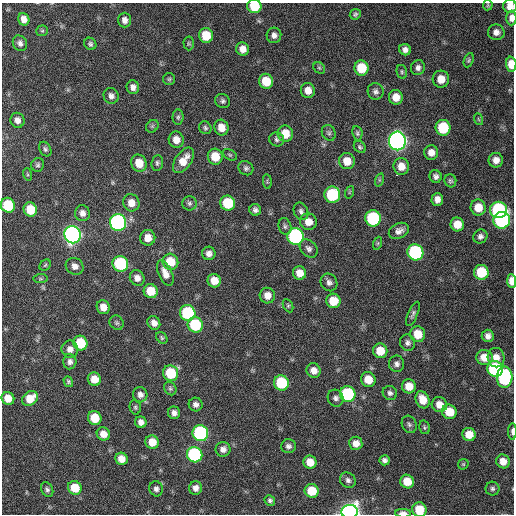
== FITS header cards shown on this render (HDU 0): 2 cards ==
NAXIS1  =                  512 / Axis length
NAXIS2  =                  512 / Axis length

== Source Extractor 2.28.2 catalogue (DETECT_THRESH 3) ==
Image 512 x 512 px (HDU 0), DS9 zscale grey, 1 PNG px = 1 image px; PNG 516 x 516 px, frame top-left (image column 1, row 512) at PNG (2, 3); each listed source drawn as its Kron ellipse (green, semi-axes under 4 px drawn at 4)
Background 110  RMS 11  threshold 32.4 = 3 sigma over >= 5 px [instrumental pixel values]
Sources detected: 175; all 175 listed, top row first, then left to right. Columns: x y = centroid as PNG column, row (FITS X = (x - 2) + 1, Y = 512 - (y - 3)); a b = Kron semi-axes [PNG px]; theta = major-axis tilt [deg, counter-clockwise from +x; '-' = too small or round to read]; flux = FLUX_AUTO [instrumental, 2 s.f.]
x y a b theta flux
488 5 5 5 - 940
254 6 7 7 - 23000
510 6 7 6 - 6000
355 14 6 5 - 1400
511 18 7 5 -90 4100
24 19 6 5 - 5000
125 20 7 6 - 3900
42 31 6 5 - 1200
496 32 8 8 - 4000
206 35 7 7 - 17000
274 35 7 7 - 3300
20 43 8 7 - 2800
189 43 7 5 -88 1100
90 44 6 5 - 1700
243 49 7 6 - 5100
405 50 6 5 - 3200
469 60 7 4 67 1200
511 64 7 5 -88 9900
319 68 6 5 - 1100
361 68 7 7 - 21000
418 68 7 7 - 2900
402 72 7 5 -77 1200
169 79 6 6 - 1300
441 79 8 8 - 9300
266 81 7 7 - 15000
133 87 7 6 - 3600
308 90 7 7 - 6400
376 91 8 8 - 2600
111 96 8 7 - 3300
396 97 7 7 - 8300
223 101 8 6 -26 2000
178 117 7 5 88 1500
478 119 6 3 -70 900
17 120 7 7 - 3900
152 126 7 5 45 1300
205 128 7 6 - 1600
221 128 8 7 - 8200
443 128 8 7 - 35000
329 133 8 6 -65 1800
357 133 7 5 -82 1400
285 134 8 7 - 13000
277 139 7 7 - 1900
176 140 8 7 - 6500
397 141 9 8 - 450000
360 147 7 5 -39 1400
45 149 8 5 -62 1700
431 152 7 7 - 5300
230 155 7 5 -30 1200
215 157 8 7 - 14000
184 160 14 8 55 10000
496 160 7 7 - 5200
347 161 8 7 - 9900
139 163 9 7 -65 12000
157 163 8 6 85 1700
38 165 7 6 - 1600
401 166 8 7 - 7900
246 168 8 6 -39 2000
27 174 6 4 -71 1000
436 176 6 6 - 2500
379 180 7 4 72 1100
450 181 6 6 - 1500
267 182 7 3 -85 720
350 192 6 4 70 880
332 195 8 8 - 49000
437 199 6 6 - 4400
131 203 8 8 - 7100
189 203 7 7 - 1800
228 203 7 7 - 29000
8 205 7 7 - 32000
478 207 8 7 - 12000
30 209 7 6 - 16000
255 210 6 5 - 2300
498 210 8 8 - 93000
301 211 9 7 -65 2500
82 213 8 7 - 4000
373 218 8 7 - 74000
502 220 8 8 - 120000
308 222 8 8 - 8300
118 223 8 8 - 200000
457 224 7 6 - 11000
285 226 8 6 -73 1800
399 231 10 7 26 4000
73 235 9 8 - 340000
296 236 8 8 - 130000
480 236 7 6 - 2500
148 238 8 7 - 7100
378 243 6 4 71 1100
309 248 10 8 -47 2900
415 252 8 8 - 110000
209 253 7 6 - 3500
170 262 8 7 - 17000
120 264 8 7 - 56000
45 265 6 5 - 980
75 266 9 8 - 4100
481 272 7 7 - 29000
165 273 14 7 -66 5700
299 273 7 6 - 7600
137 278 8 7 - 4400
40 279 7 4 6 950
214 281 7 6 - 9200
512 281 7 4 -87 7000
329 282 9 8 - 3100
151 291 7 7 - 14000
267 296 8 7 - 6400
333 301 7 7 - 14000
288 306 7 4 -64 1200
103 307 7 6 - 6700
188 313 8 7 - 59000
413 314 13 4 66 2100
117 323 7 6 - 1600
154 323 7 6 - 4500
195 325 8 7 - 42000
418 334 8 7 - 14000
488 336 6 6 - 3300
162 338 6 5 - 1100
80 343 7 7 - 27000
407 343 8 7 - 2800
70 349 8 8 - 4500
380 351 7 7 - 13000
485 357 8 7 - 11000
496 358 10 8 -78 7000
70 362 7 6 - 2700
397 364 8 7 - 2800
495 369 8 7 - 82000
314 371 7 7 - 5400
171 373 8 7 - 29000
505 377 10 7 87 89000
94 379 7 6 - 8900
368 380 8 7 - 10000
68 382 5 4 - 1300
281 383 8 7 - 41000
409 386 7 7 - 11000
170 388 7 5 -58 1400
390 393 7 6 - 2300
348 394 8 7 - 62000
140 395 7 7 - 3500
8 398 7 6 - 10000
30 398 8 6 36 12000
336 398 8 8 - 2700
422 400 9 6 -65 10000
196 404 7 7 - 2800
439 405 8 7 - 7900
135 407 7 5 -76 1200
449 412 7 7 - 16000
174 413 6 6 - 3300
95 418 7 6 - 17000
141 422 6 5 - 3700
409 424 9 7 -63 2100
425 427 7 5 -75 1300
512 431 8 3 90 2200
200 433 8 7 - 130000
103 434 7 6 - 6400
469 434 7 6 - 12000
152 442 7 6 - 9400
356 443 6 6 - 5800
288 446 7 7 - 2600
223 449 7 7 - 3800
195 455 8 7 - 91000
121 459 6 6 - 7300
384 460 5 5 - 2300
503 461 7 6 - 7700
310 462 6 6 - 11000
463 464 6 5 - 950
348 480 8 7 - 2500
407 481 7 6 - 12000
75 488 7 6 - 15000
195 488 6 6 - 3800
156 489 7 6 - 2600
492 489 7 7 - 2000
47 490 8 5 -61 1800
312 491 7 6 - 19000
270 500 5 5 - 1600
419 510 7 7 - 18000
350 512 8 7 - 430000
403 513 8 3 -1 4800
At the frame edge (FLAGS 8, measured only in part): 9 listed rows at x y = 254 6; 510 6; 511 18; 511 64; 512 281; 512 431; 419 510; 350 512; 403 513